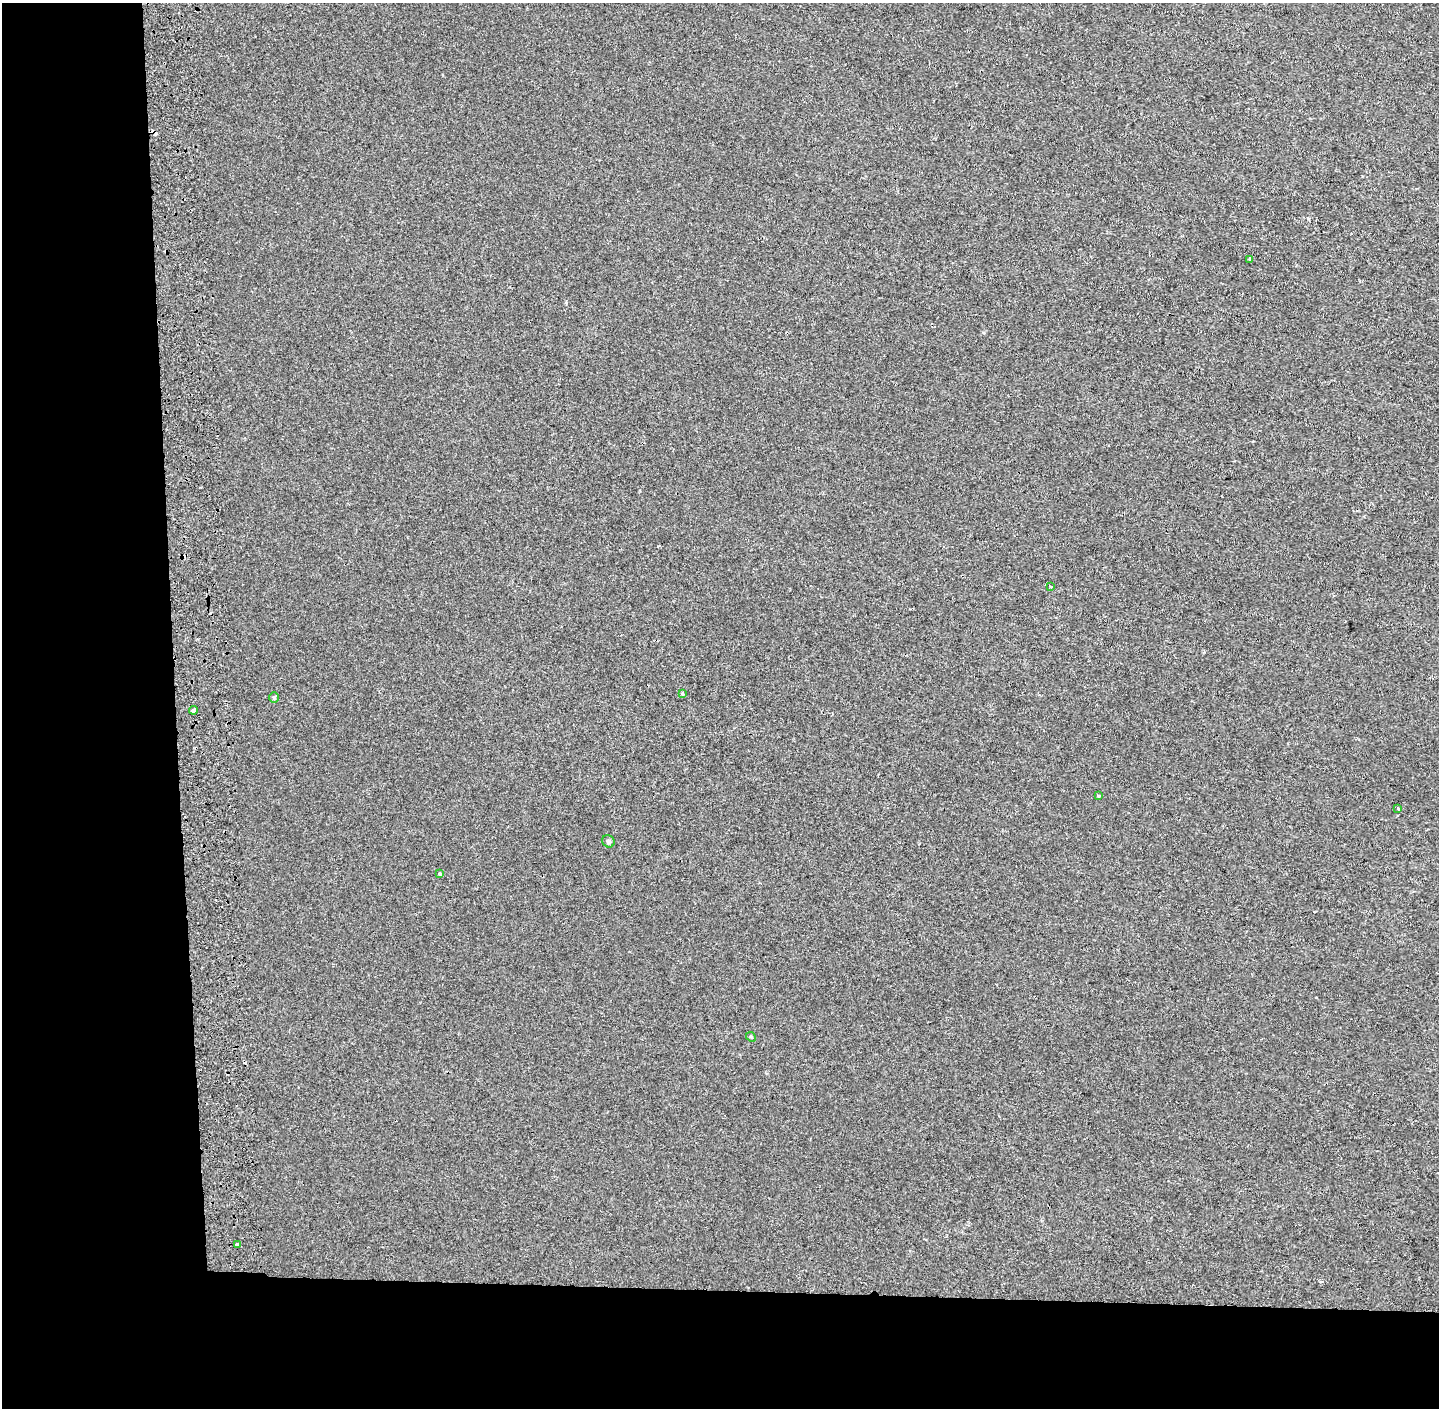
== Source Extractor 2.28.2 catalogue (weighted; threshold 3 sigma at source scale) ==
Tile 7 of 3 x 3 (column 1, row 3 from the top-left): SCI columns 144-1580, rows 2-1407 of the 4595 x 4229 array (HDU 1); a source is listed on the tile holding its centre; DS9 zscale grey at full resolution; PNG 1441 x 1410 px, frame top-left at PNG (2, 3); each listed source drawn as its Kron ellipse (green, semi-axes under 4 px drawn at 4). Shown black and unused: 19% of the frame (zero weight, under 2 of 3 exposures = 3% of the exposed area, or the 3 px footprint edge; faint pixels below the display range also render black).
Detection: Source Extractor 2.28.2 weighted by HDU 2 'WHT'; one run over the whole footprint, this tile lists its part. Background -1.84e-05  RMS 0.0053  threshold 0.0239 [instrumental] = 3 sigma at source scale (4.5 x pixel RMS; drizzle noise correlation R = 1.50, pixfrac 1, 0.0396/0.0396 arcsec/px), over >= 5 px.
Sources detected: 14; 3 cosmic-ray / hot-pixel residue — neither listed nor drawn; the other 11 listed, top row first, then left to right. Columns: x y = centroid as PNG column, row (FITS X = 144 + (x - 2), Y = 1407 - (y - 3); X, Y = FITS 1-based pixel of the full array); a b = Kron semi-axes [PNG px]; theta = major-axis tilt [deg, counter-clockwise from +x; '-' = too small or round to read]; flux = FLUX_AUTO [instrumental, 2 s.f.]
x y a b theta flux
1249 259 4 3 - 1.7
1051 586 3 3 - 1.3
682 693 4 3 - 0.92
274 698 5 5 - 0.78
193 710 4 4 - 9.3
1099 796 3 3 - 2
1398 808 3 3 - 1.5
608 841 6 6 - 0.95
440 874 3 3 - 1.9
751 1037 5 4 - 0.57
237 1244 3 3 - 28